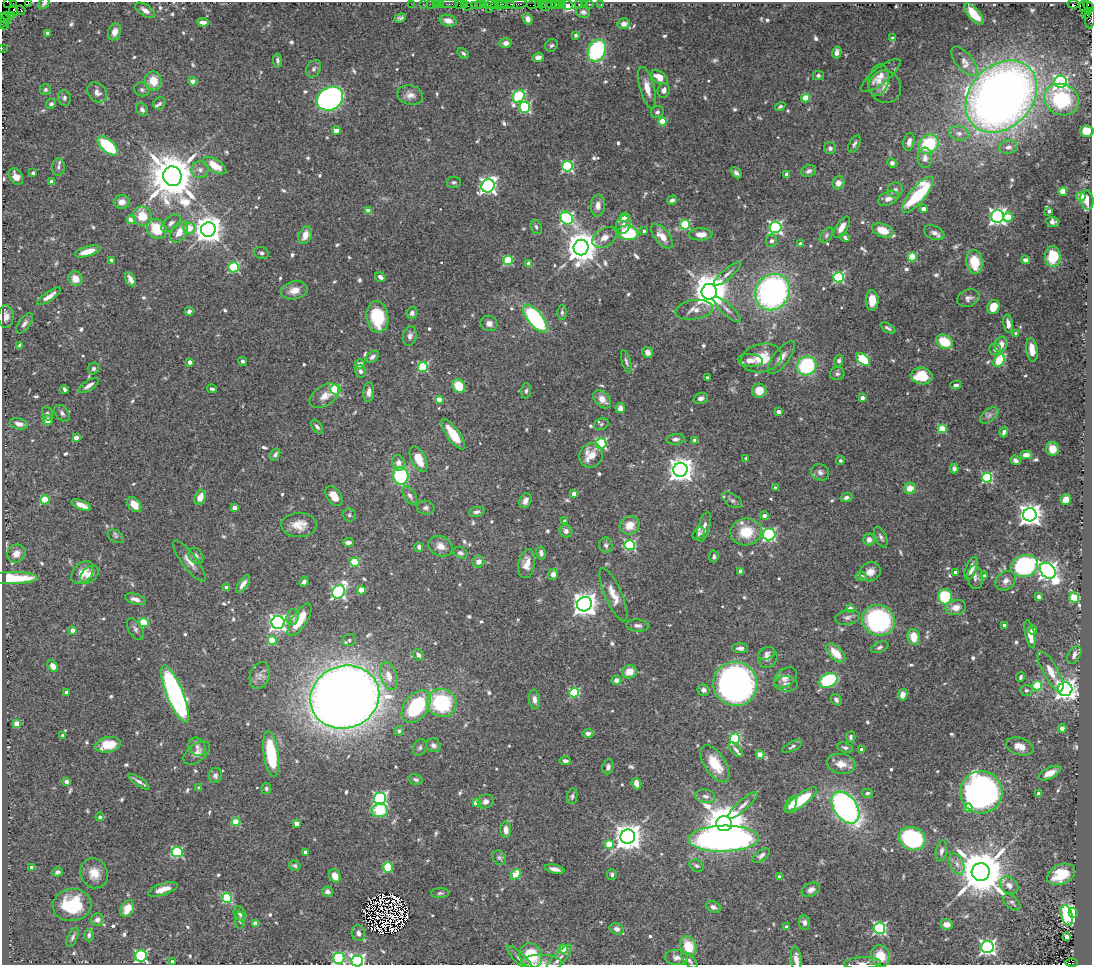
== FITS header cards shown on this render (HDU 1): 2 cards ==
NAXIS1  =                 1090
NAXIS2  =                  963

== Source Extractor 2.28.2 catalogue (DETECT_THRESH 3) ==
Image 1090 x 963 px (HDU 1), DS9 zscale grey, 1 PNG px = 1 image px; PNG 1094 x 967 px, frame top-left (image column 1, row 963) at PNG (2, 2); each listed source drawn as its Kron ellipse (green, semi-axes under 4 px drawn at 4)
Background 1.43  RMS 0.021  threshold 0.062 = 3 sigma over >= 5 px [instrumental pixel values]
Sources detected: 741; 7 with non-positive FLUX_AUTO (blend fragments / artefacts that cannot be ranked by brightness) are neither listed nor drawn; of the other 734, the 500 brightest by FLUX_AUTO listed and drawn (234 fainter detections omitted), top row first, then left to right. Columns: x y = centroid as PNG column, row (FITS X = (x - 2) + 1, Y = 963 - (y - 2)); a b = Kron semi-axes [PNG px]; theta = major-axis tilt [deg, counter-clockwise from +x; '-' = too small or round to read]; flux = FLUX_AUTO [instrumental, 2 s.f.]
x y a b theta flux
7 2 2 2 - 15
29 2 4 2 - 93
13 4 4 3 - 94
44 4 6 4 42 3.7
411 4 2 2 - 38
423 4 2 2 - 52
430 4 2 2 - 45
436 4 3 2 - 130
440 4 2 2 - 55
449 4 9 2 0 130
464 4 2 2 - 40
483 4 3 2 - 84
501 4 5 2 - 300
506 4 8 3 -1 180
517 4 10 3 4 340
538 4 3 2 - 110
543 4 3 2 - 50
552 4 4 2 - 160
555 4 3 2 - 75
559 4 2 2 - 71
563 4 3 2 - 110
579 4 4 3 - 180
584 4 2 2 - 19
589 4 3 2 - 93
601 4 2 2 - 20
1074 4 6 3 -6 180
459 5 2 2 - 39
474 5 2 2 - 33
479 5 3 2 - 85
490 5 6 3 -1 230
497 5 6 2 -14 410
533 5 6 3 6 190
547 5 6 2 46 170
567 5 6 4 -22 360
468 6 2 2 - 13
1084 6 6 4 88 180
1089 6 7 3 -53 180
489 9 3 2 - 86
13 10 5 3 - 560
21 10 5 3 - 110
145 10 11 5 -33 7.9
583 12 7 5 -11 3.8
1088 12 4 3 - 470
974 14 13 5 -48 26
1086 14 3 3 - 740
11 15 2 2 - 54
7 16 3 2 - 72
400 18 6 4 19 3.6
1090 18 10 5 86 400
5 19 7 2 -46 110
528 19 6 4 -62 7.4
448 21 9 5 -15 8.6
2 22 5 3 - 120
203 22 5 4 - 6.2
624 24 6 5 - 5.4
5 25 5 2 - 88
115 32 9 6 72 13
48 33 4 3 - 4.4
576 35 4 4 - 4
893 38 3 3 - 5.2
506 43 6 5 - 6.3
551 45 7 5 39 3.2
2 48 2 2 - 32
597 50 11 8 66 170
837 52 6 4 78 6.2
463 53 6 4 -38 3.1
538 57 6 4 21 7.4
277 61 7 4 -84 3.1
964 61 17 8 -51 10
313 69 9 6 58 4.4
818 75 5 5 - 3.2
881 75 24 8 38 13
659 77 9 6 -33 17
879 80 16 10 78 13
153 81 9 8 - 25
193 81 4 4 - 18
1061 82 6 6 - 280
885 87 16 15 - 14
647 88 21 7 -75 17
45 89 5 5 - 3.4
142 90 7 7 - 4
664 90 7 6 - 7.2
97 93 11 9 -44 8
410 95 13 9 -10 9.7
519 96 7 5 57 170
1001 96 40 31 46 1600
64 98 8 6 -80 3.8
806 98 4 4 - 38
330 99 14 11 34 620
1061 100 18 15 -23 120
51 104 5 4 - 4.3
159 104 7 5 42 3.1
780 106 5 4 - 3.4
525 107 5 5 - 140
142 110 7 5 -57 4.2
657 112 6 6 - 4.2
663 122 4 4 - 46
336 131 4 4 - 24
1087 131 7 5 -4 29
959 133 10 7 -11 6.8
909 142 9 5 78 7.8
854 144 9 5 62 4
929 144 10 8 40 93
108 146 12 6 -42 100
1008 147 9 7 6 5.6
830 148 6 6 - 3.8
925 158 10 7 -87 7.9
892 163 5 4 - 5.2
215 166 13 6 -32 24
567 166 5 5 - 160
58 167 9 6 89 4.3
200 170 8 8 - 6.8
809 171 8 6 23 4.5
33 173 4 3 - 4.6
736 173 6 4 -44 4.6
787 174 4 4 - 11
16 176 9 6 -58 11
172 176 10 9 - 7500
52 182 4 4 - 11
454 182 7 5 -3 3.4
838 183 6 6 - 10
488 186 7 6 - 520
895 190 8 7 - 5.5
1063 191 4 4 - 36
918 195 22 7 50 120
1081 196 4 4 - 37
888 198 10 6 21 9.5
672 200 5 4 - 4
1087 200 10 6 -79 19
122 202 8 6 4 13
598 206 11 7 87 10
923 209 4 4 - 11
368 211 4 4 - 18
1049 211 4 3 - 4.1
142 216 10 9 - 35
998 216 6 6 - 580
624 217 5 4 - 24
1008 217 5 4 - 21
567 218 7 6 - 210
131 220 4 4 - 19
1052 222 6 5 - 6.4
171 223 11 6 41 6
623 225 9 7 68 7.4
685 225 5 5 - 110
536 227 7 5 -70 4
775 227 6 6 - 300
842 227 12 5 58 12
189 228 6 5 - 32
157 229 10 9 - 43
208 230 7 7 - 2000
883 230 11 6 -19 22
644 231 4 3 - 3.5
179 232 11 7 60 18
628 233 10 7 -8 91
934 233 11 6 -23 7.3
701 234 12 6 1 14
305 235 9 6 68 15
826 235 9 5 55 3.2
662 236 15 7 -50 18
845 237 5 4 - 3.4
604 238 13 9 32 12
771 241 6 5 - 4.2
800 244 4 3 - 5.1
581 248 8 7 - 2900
88 251 13 5 17 21
261 253 7 6 - 3.8
912 257 4 4 - 51
1053 257 10 7 -88 53
111 260 4 3 - 5.6
508 260 5 4 - 81
1025 260 5 4 - 5.9
975 262 12 8 -81 44
529 264 4 4 - 16
233 267 5 5 - 130
727 274 17 5 41 6.8
380 277 5 4 - 6
838 277 5 5 - 160
75 279 7 7 - 17
130 279 8 4 -61 7.4
294 290 13 9 11 15
709 292 8 7 - 3800
772 292 19 16 57 440
49 296 14 4 34 11
968 298 11 8 21 6.7
872 300 10 6 -89 16
993 307 7 6 - 23
727 309 18 5 -42 7.1
694 310 19 9 7 15
189 311 5 4 - 4.9
562 312 7 4 90 3
412 313 6 5 - 5
6 316 11 7 -88 9.7
377 317 16 11 -81 71
535 318 17 7 -52 190
24 323 12 5 53 5.4
489 323 8 7 - 7.5
1008 324 9 4 -82 8.9
888 328 8 3 -29 3.2
1016 333 4 4 - 6.3
410 336 10 6 79 6.4
944 342 9 6 -27 43
20 345 4 3 - 7.5
1001 345 8 6 74 11
995 349 6 6 - 5.6
1032 350 12 5 -82 17
648 352 5 5 - 8.3
372 357 7 5 38 4.7
781 357 20 7 53 12
762 358 21 14 12 33
863 359 8 5 -36 120
750 360 12 6 -3 11
243 361 4 4 - 3.3
839 361 6 4 76 3.7
999 361 7 5 57 68
190 362 4 4 - 9.9
626 362 11 3 -73 3.2
360 364 5 4 - 11
807 366 10 9 - 130
423 367 5 5 - 110
93 369 6 5 - 3.3
361 371 6 5 - 4.8
837 374 7 6 - 3.9
922 376 11 8 -5 41
707 377 3 3 - 3.6
89 385 12 4 33 7.2
956 385 5 4 - 4.6
459 386 7 6 - 36
64 389 4 3 - 3.3
212 389 5 3 - 3.4
335 389 5 5 - 120
526 391 7 5 87 3.3
759 391 7 7 - 21
369 392 10 5 86 8.5
324 396 16 10 33 13
701 398 7 5 20 5
862 398 4 3 - 7.2
439 399 4 4 - 16
602 399 10 7 -48 13
620 408 5 5 - 7
779 412 4 3 - 7.9
62 413 9 6 -49 4.6
47 414 7 5 -68 4
989 415 10 6 37 5.6
48 420 5 5 - 16
19 424 9 5 -13 8.4
601 424 7 5 20 3.5
317 427 8 5 -51 4.5
942 429 4 4 - 52
1004 432 5 4 - 4
453 434 18 6 -55 33
76 438 4 4 - 14
676 439 9 5 4 4.8
695 440 4 4 - 7.1
601 444 5 5 - 160
1053 449 7 6 - 16
275 455 6 4 56 4.3
591 455 12 11 - 26
1026 455 5 4 - 12
746 458 4 3 - 4.8
419 459 14 7 -62 25
840 460 4 4 - 3.1
1016 460 5 4 - 4.4
398 463 8 6 -74 9.5
954 469 5 4 - 6
680 470 7 7 - 1500
820 472 9 8 - 5.9
401 476 9 7 -80 110
987 478 5 5 - 170
775 488 3 3 - 5.7
910 488 6 5 - 18
574 494 4 4 - 16
334 496 11 7 -55 15
410 496 10 6 -59 5
846 497 6 4 14 4.9
200 498 7 5 65 18
45 500 4 4 - 66
732 500 11 6 -33 4.6
1066 500 5 5 - 21
525 501 8 5 66 8
81 505 10 4 -21 13
134 505 8 6 -51 18
235 508 4 4 - 11
426 508 9 7 -11 4.6
477 512 8 4 11 4.9
349 515 7 6 - 3
1030 515 7 6 - 1200
764 516 4 4 - 7.2
565 521 4 3 - 3.7
299 525 17 12 -1 20
630 525 10 9 - 19
704 527 15 6 74 7.3
566 531 6 6 - 5.5
746 532 16 13 8 40
699 533 7 5 50 3.2
769 534 6 6 - 210
116 536 9 5 -32 3.5
881 537 11 5 -65 4.8
869 540 6 5 - 8.1
348 542 5 4 - 6.1
606 545 8 6 -80 4.3
630 545 5 5 - 160
441 546 13 9 -27 12
419 547 5 4 - 4.1
460 553 7 5 -26 4.4
541 553 6 4 -80 5.4
16 554 10 8 41 12
196 556 9 6 -54 5.8
714 557 6 4 85 3.7
189 561 25 7 -53 14
355 562 5 4 - 68
478 562 6 6 - 8.6
527 564 15 8 79 13
1024 566 14 11 15 210
971 569 12 5 69 12
741 571 4 3 - 5.9
1048 571 9 6 -47 890
870 572 10 9 - 11
955 572 3 3 - 4.2
83 573 13 9 45 19
553 574 5 5 - 7.5
89 575 11 7 43 12
861 576 6 4 -8 8.2
984 576 4 4 - 5.5
975 577 12 7 -85 6.2
13 578 24 6 1 75
1006 581 11 8 41 8.8
304 582 5 4 - 4.3
243 584 10 4 56 8.6
226 587 4 4 - 5.8
361 590 4 4 - 35
338 592 7 6 - 350
613 595 29 8 -66 20
945 597 7 7 - 94
1039 597 4 3 - 4.5
1074 598 5 5 - 69
135 599 10 5 -17 7.7
584 604 7 7 - 1300
956 607 10 7 12 14
850 609 4 4 - 16
292 617 8 6 85 6.3
847 617 12 7 11 6.9
299 620 19 7 57 38
878 620 16 15 - 240
144 622 4 4 - 60
278 622 6 6 - 530
637 625 11 6 -3 6.5
1004 625 4 3 - 3.4
135 629 12 6 -59 4.9
73 630 4 4 - 11
1033 630 4 4 - 7.3
1030 634 14 4 -77 17
914 637 8 6 -81 22
272 640 4 4 - 49
349 640 7 6 - 3.3
879 647 9 5 22 3.5
740 648 8 5 1 6.8
766 653 9 6 23 4.9
836 653 12 6 -45 26
418 655 6 5 - 5.7
1074 655 9 6 59 8.1
768 657 10 9 - 9.2
53 666 7 4 -57 11
1050 671 22 7 -61 18
629 672 7 6 - 18
260 675 14 9 72 9.9
389 676 14 8 -73 16
786 677 12 8 36 12
1020 677 5 4 - 3.3
616 680 5 4 - 8.4
828 680 10 6 26 150
735 684 22 22 - 610
786 684 11 7 -6 6.2
1037 686 5 4 - 66
1065 689 7 7 - 860
703 690 6 6 - 5.4
1026 690 6 5 - 4.2
67 692 4 3 - 11
574 693 5 4 - 120
175 694 30 8 -68 410
903 695 6 4 77 9.3
345 697 35 31 21 2700
535 699 10 5 -82 6.5
836 700 6 5 - 4
441 703 15 14 - 110
416 706 18 11 53 130
17 724 4 4 - 28
1062 728 4 4 - 7.6
399 731 5 4 - 3.3
588 733 5 4 - 5.5
63 735 3 3 - 6
851 737 6 4 90 3.7
735 739 5 5 - 140
108 745 13 7 11 26
433 745 7 6 - 5.3
792 746 11 4 27 3.4
1020 746 14 8 -18 14
197 747 10 8 -54 6.5
420 747 8 6 67 3.5
845 748 8 5 -18 3.2
862 749 4 3 - 7.7
736 750 9 4 -48 4
197 753 15 9 38 10
271 754 23 7 -82 110
760 755 4 4 - 32
565 761 6 4 -3 3.7
715 764 21 10 -56 40
841 764 14 10 -12 16
608 767 7 5 80 4.6
1050 773 12 5 26 14
215 775 7 6 - 4.9
416 779 7 5 -14 3.2
67 781 4 3 - 7.7
139 782 12 3 -33 5.6
636 784 6 4 -69 11
199 788 4 4 - 3.1
266 788 5 5 - 3.3
981 792 21 21 - 630
868 793 5 4 - 3.4
1039 793 3 3 - 6.2
572 796 8 5 79 3
705 796 10 6 -11 5.9
380 799 6 6 - 300
801 800 19 6 37 61
486 801 8 7 - 7.5
477 803 4 4 - 22
791 804 8 5 60 13
743 805 19 5 42 8.3
845 807 18 11 -54 470
968 807 4 4 - 23
380 810 8 7 - 53
100 817 4 4 - 3.1
236 822 4 4 - 46
296 824 4 4 - 16
724 824 8 7 - 5200
506 830 8 5 -87 10
628 837 7 7 - 1900
724 839 35 13 2 700
912 839 14 11 -24 170
609 844 4 4 - 43
941 851 11 5 79 5.1
177 852 5 5 - 130
305 852 4 3 - 5.5
761 855 10 5 35 5.2
499 858 7 6 - 3.3
957 864 11 6 -67 7.8
295 865 5 5 - 3.2
697 866 7 5 -31 3.2
32 868 4 4 - 11
388 868 5 4 - 76
555 869 10 4 -12 7.4
58 872 5 4 - 3.9
981 872 9 9 - 8300
94 873 15 13 -63 21
515 874 6 4 45 39
1061 874 15 9 25 37
612 875 5 5 - 3.2
335 876 7 5 -60 16
779 877 3 3 - 5.1
1009 885 10 8 -38 8.6
163 889 15 5 18 16
811 890 9 6 25 6.8
327 892 5 5 - 6.3
440 893 9 5 2 3.2
227 898 5 5 - 110
1012 902 10 6 -43 4.7
72 905 19 16 9 77
713 907 8 5 -25 4.8
127 909 9 6 62 22
1073 913 5 4 - 890
240 914 8 5 -61 5.8
1067 915 10 5 -74 99
97 920 6 6 - 7.4
240 920 8 5 90 3.1
804 922 7 5 -81 5.6
255 924 4 4 - 16
947 924 6 5 - 8.8
786 927 4 3 - 3.4
879 928 5 5 - 220
617 929 7 5 -15 5.2
358 933 8 6 -76 7.5
89 935 6 5 - 3.8
72 937 10 4 66 3.7
1066 937 4 4 - 19
688 946 10 7 -67 37
987 947 6 6 - 450
563 949 4 4 - 54
141 956 6 5 - 210
531 956 13 11 -63 64
880 956 11 9 -72 29
677 957 11 7 -3 8
339 958 5 5 - 170
520 959 18 5 -45 6.9
558 959 19 5 48 7.7
796 959 12 5 -84 9.5
357 961 6 5 - 410
690 961 10 5 -43 4
173 962 4 3 - 8.6
542 963 20 8 -2 12
862 963 18 6 2 6.9
1072 963 6 4 -1 1000
At the frame edge (FLAGS 8, measured only in part): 18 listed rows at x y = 7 2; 29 2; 13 4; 44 4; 1089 6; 1090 18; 5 19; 2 22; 2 48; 1087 131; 531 956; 339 958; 796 959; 357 961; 173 962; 542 963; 862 963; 1072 963
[234 fainter detections neither listed nor drawn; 7 non-positive-flux detections neither listed nor drawn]